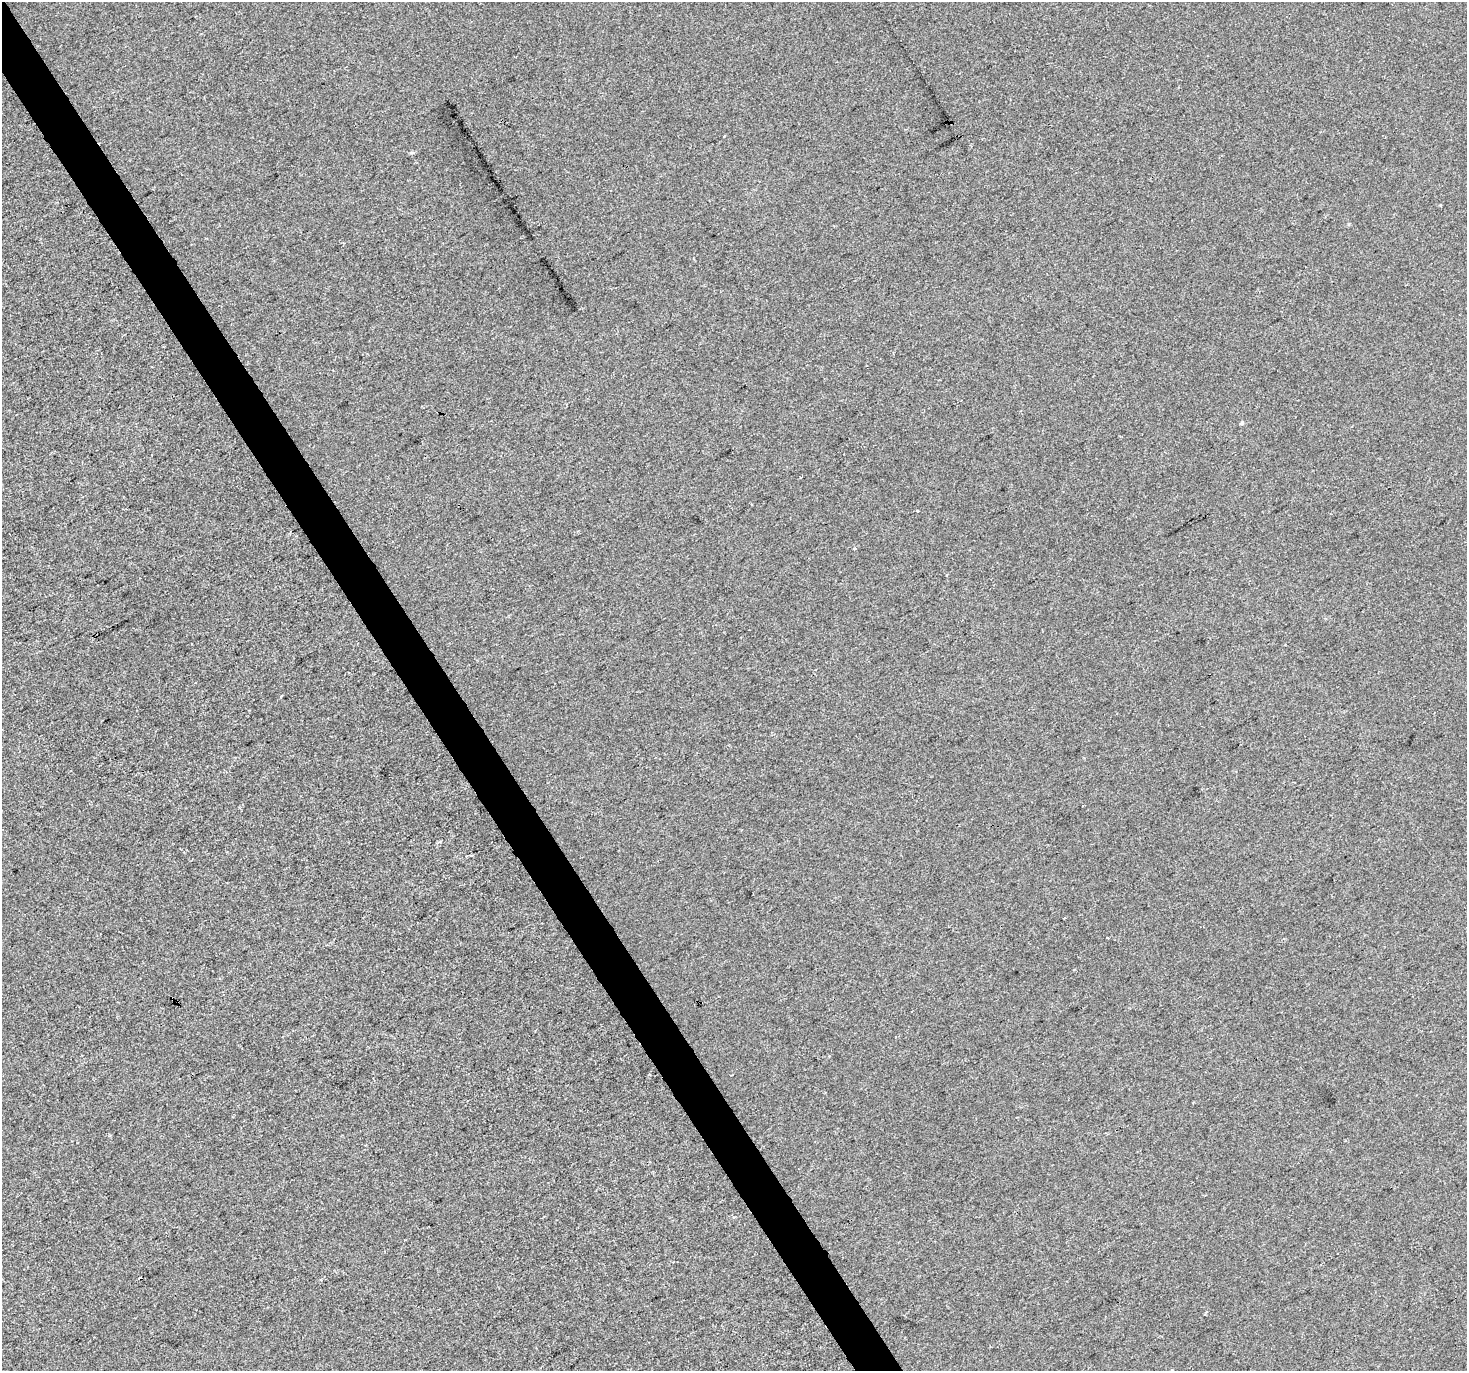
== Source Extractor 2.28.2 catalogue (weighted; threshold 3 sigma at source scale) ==
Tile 11 of 4 x 4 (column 3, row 3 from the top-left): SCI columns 2933-4397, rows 1545-2913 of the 5862 x 5765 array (HDU 1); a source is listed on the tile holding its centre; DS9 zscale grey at full resolution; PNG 1469 x 1373 px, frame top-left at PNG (2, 2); no overlay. Shown black and unused: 3% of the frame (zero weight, under 2 of 3 exposures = <1% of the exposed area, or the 3 px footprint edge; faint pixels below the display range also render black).
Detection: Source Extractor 2.28.2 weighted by HDU 2 'WHT'; one run over the whole footprint, this tile lists its part. Background -8.44e-04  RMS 0.0056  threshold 0.025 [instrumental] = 3 sigma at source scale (4.5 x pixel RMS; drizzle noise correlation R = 1.50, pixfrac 1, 0.0396/0.0396 arcsec/px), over >= 5 px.
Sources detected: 10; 5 cosmic-ray / hot-pixel residue — not listed; the other 5 listed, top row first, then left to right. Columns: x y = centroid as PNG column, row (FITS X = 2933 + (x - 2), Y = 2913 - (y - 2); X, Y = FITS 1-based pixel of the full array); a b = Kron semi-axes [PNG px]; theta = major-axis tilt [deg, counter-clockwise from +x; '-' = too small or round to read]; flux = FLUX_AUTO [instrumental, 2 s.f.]
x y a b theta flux
1242 423 5 4 - 1.1
917 511 3 3 - 1.7
855 548 4 3 - 0.77
281 696 3 2 - 0.9
1172 1370 3 3 - 0.45
Isophote crosses this tile's border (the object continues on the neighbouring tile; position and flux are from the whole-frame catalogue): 1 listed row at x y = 1172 1370